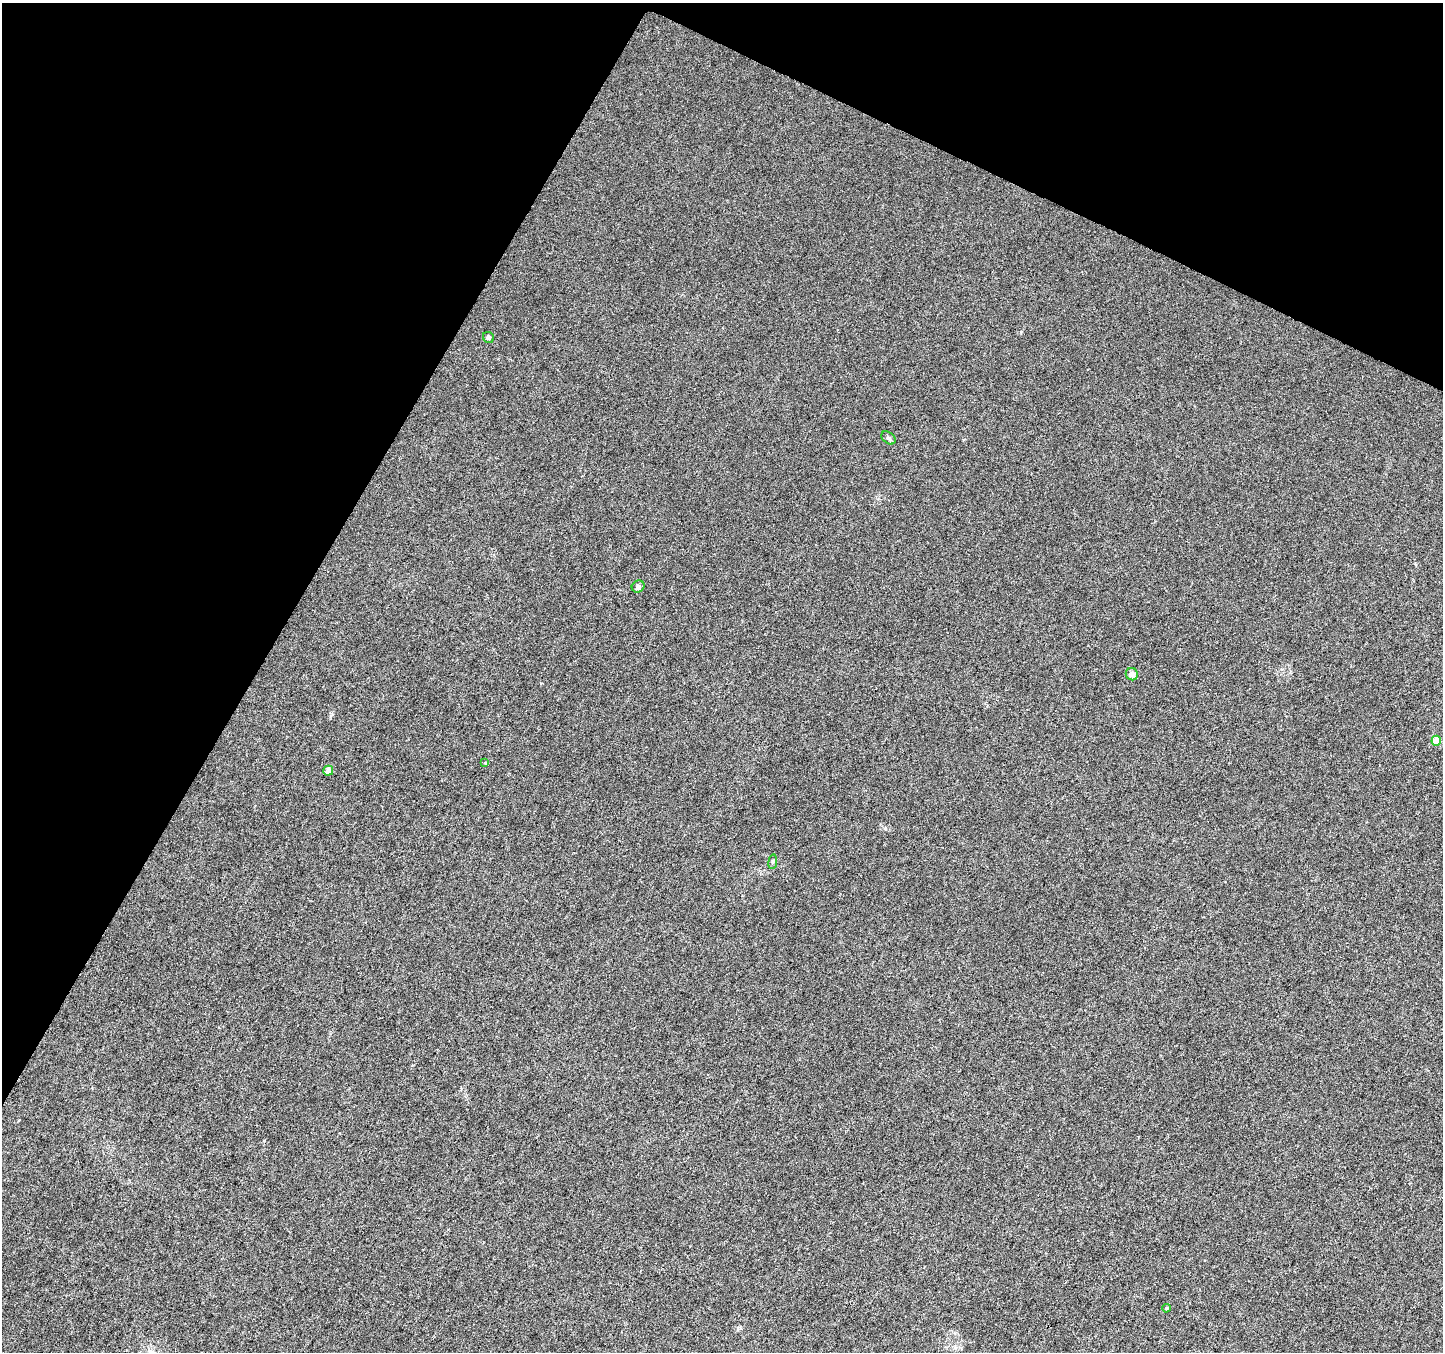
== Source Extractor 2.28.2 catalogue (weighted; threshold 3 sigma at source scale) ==
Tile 2 of 4 x 4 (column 2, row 1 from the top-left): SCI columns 1441-2881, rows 4252-5601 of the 5771 x 5868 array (HDU 1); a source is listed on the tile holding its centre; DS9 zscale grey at full resolution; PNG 1445 x 1354 px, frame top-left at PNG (2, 3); each listed source drawn as its Kron ellipse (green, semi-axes under 4 px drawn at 4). Shown black and unused: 26% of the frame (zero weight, under 3 of 6 exposures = <1% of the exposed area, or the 3 px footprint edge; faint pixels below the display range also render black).
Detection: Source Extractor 2.28.2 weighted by HDU 2 'WHT'; one run over the whole footprint, this tile lists its part. Background 0.00617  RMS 0.0033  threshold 0.0134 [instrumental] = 3 sigma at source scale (4.09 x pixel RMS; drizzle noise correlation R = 1.36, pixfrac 0.8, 0.0396/0.0396 arcsec/px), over >= 5 px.
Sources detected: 9; all 9 listed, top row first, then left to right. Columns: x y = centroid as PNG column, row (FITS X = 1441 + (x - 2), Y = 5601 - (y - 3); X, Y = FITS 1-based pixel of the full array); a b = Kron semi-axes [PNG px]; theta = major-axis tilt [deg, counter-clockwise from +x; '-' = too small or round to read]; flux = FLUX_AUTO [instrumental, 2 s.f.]
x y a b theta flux
488 337 6 5 - 0.63
888 438 8 5 -40 0.69
638 587 6 5 - 0.83
1132 674 6 6 - 2
1436 741 5 5 - 7.1
485 763 3 3 - 0.21
328 771 5 5 - 2.2
773 862 7 3 82 0.42
1166 1308 4 3 - 0.3